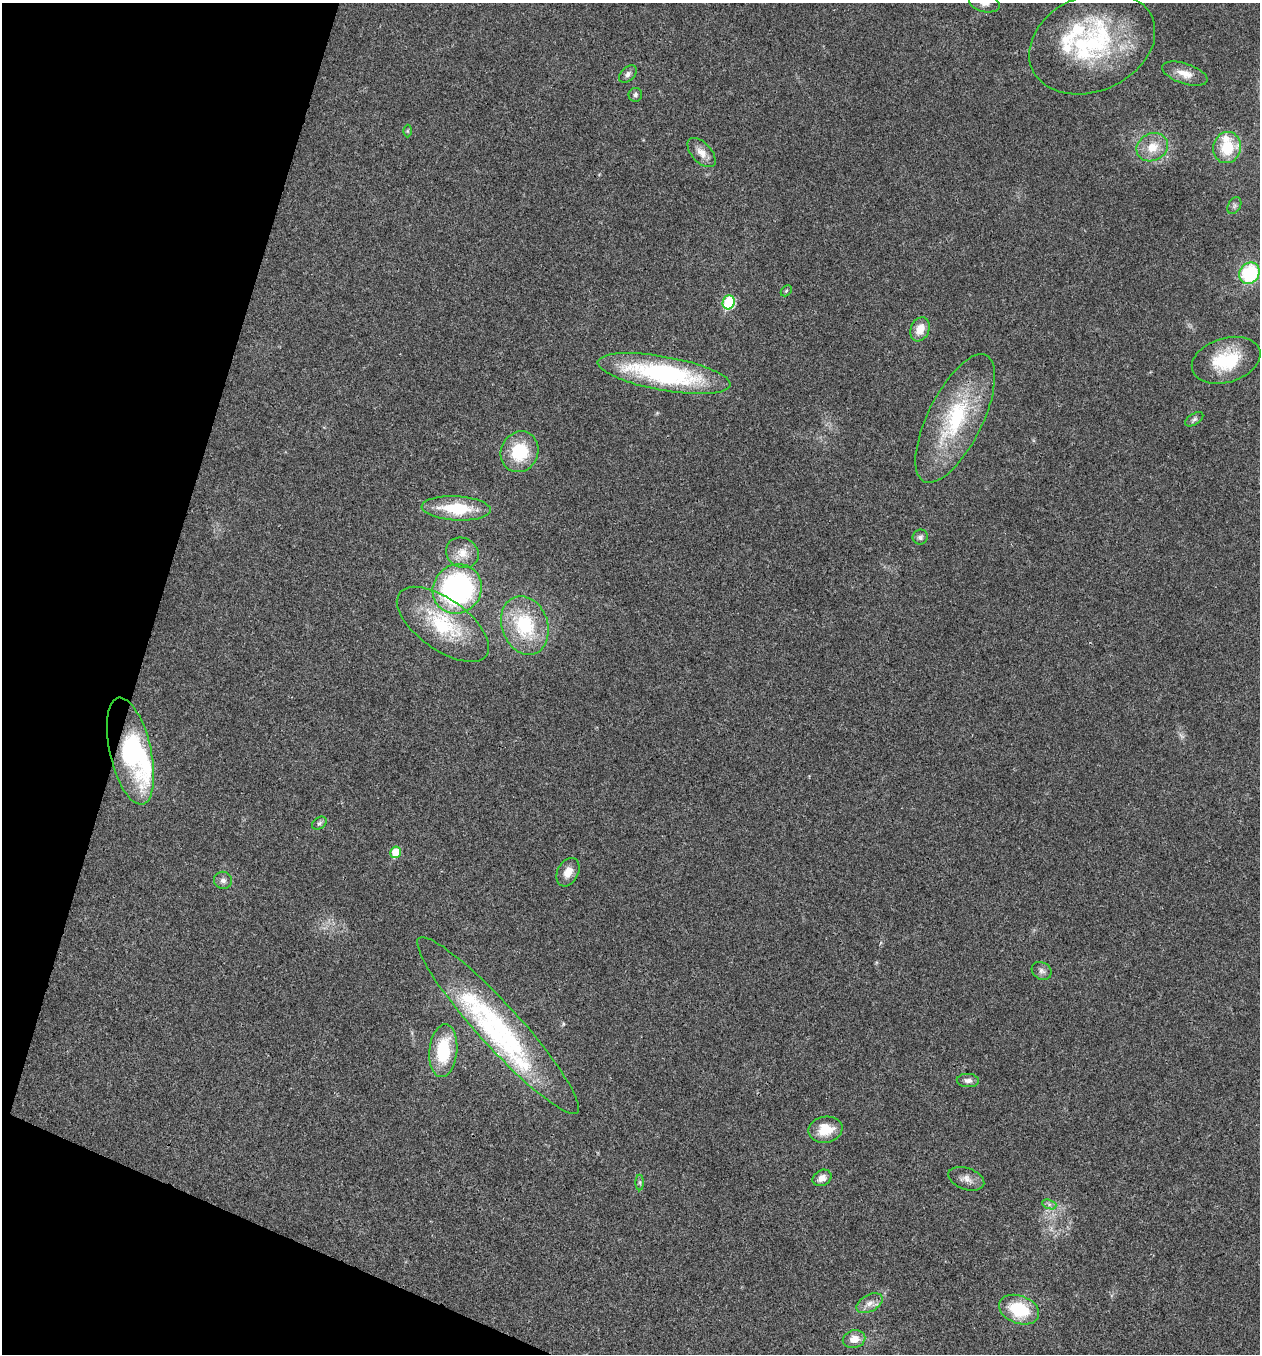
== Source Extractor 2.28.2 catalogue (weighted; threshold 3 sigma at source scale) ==
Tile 9 of 4 x 4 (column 1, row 3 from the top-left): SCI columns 266-1523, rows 1355-2706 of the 5430 x 5417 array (HDU 1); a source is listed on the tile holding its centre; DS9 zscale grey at full resolution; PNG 1262 x 1356 px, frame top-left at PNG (2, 3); each listed source drawn as its Kron ellipse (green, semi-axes under 4 px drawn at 4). Shown black and unused: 15% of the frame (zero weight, under 3 of 4 exposures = <1% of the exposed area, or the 3 px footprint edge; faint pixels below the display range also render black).
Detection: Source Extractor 2.28.2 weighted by HDU 2 'WHT'; one run over the whole footprint, this tile lists its part. Background 0.0221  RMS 0.0041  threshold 0.0182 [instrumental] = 3 sigma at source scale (4.5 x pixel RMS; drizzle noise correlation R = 1.50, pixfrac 1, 0.05/0.05 arcsec/px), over >= 5 px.
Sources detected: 54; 1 too faint to see at this stretch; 2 inside a brighter object's white glare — neither listed nor drawn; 9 inside a brighter listed object's ellipse — not listed separately; the other 42 listed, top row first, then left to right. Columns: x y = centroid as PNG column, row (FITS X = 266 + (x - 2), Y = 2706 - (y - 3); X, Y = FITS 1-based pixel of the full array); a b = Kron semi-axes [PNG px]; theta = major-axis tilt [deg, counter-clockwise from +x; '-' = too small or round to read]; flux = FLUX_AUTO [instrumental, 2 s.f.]
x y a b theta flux
984 3 16 9 -16 3
1092 43 65 48 23 57
628 74 10 7 44 1.5
1185 74 24 10 -18 4.7
635 95 7 6 - 1
407 131 6 4 -90 0.49
1152 147 16 13 28 7
1227 147 15 14 - 13
702 153 18 9 -47 3.9
1234 206 9 6 61 1.1
1249 273 11 10 - 29
786 291 6 4 45 0.56
729 302 7 6 - 29
920 329 12 9 67 5.2
1226 360 35 22 17 22
664 374 67 17 -10 65
955 418 70 27 64 40
1194 419 10 5 32 1.2
520 452 21 18 63 18
456 508 35 12 -3 19
920 537 8 7 - 1.3
462 553 17 14 -31 5.3
457 589 25 24 - 88
443 624 53 25 -36 30
525 625 30 23 -70 27
130 751 55 20 -77 50
319 823 8 5 34 0.96
396 852 6 5 - 10
568 872 15 10 62 4.3
223 880 9 8 - 1.8
1042 971 10 8 -31 1.6
498 1025 118 21 -48 57
443 1051 26 14 84 20
968 1080 11 6 -3 1.9
825 1130 17 13 10 9.1
822 1178 10 7 28 2.8
966 1179 19 10 -18 3.4
640 1182 8 4 -90 0.78
1049 1204 7 4 -18 1
870 1303 14 8 28 2.9
1019 1310 21 14 -21 19
854 1339 11 8 14 4.3
Isophote crosses this tile's border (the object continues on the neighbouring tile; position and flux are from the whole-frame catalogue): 1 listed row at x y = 984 3